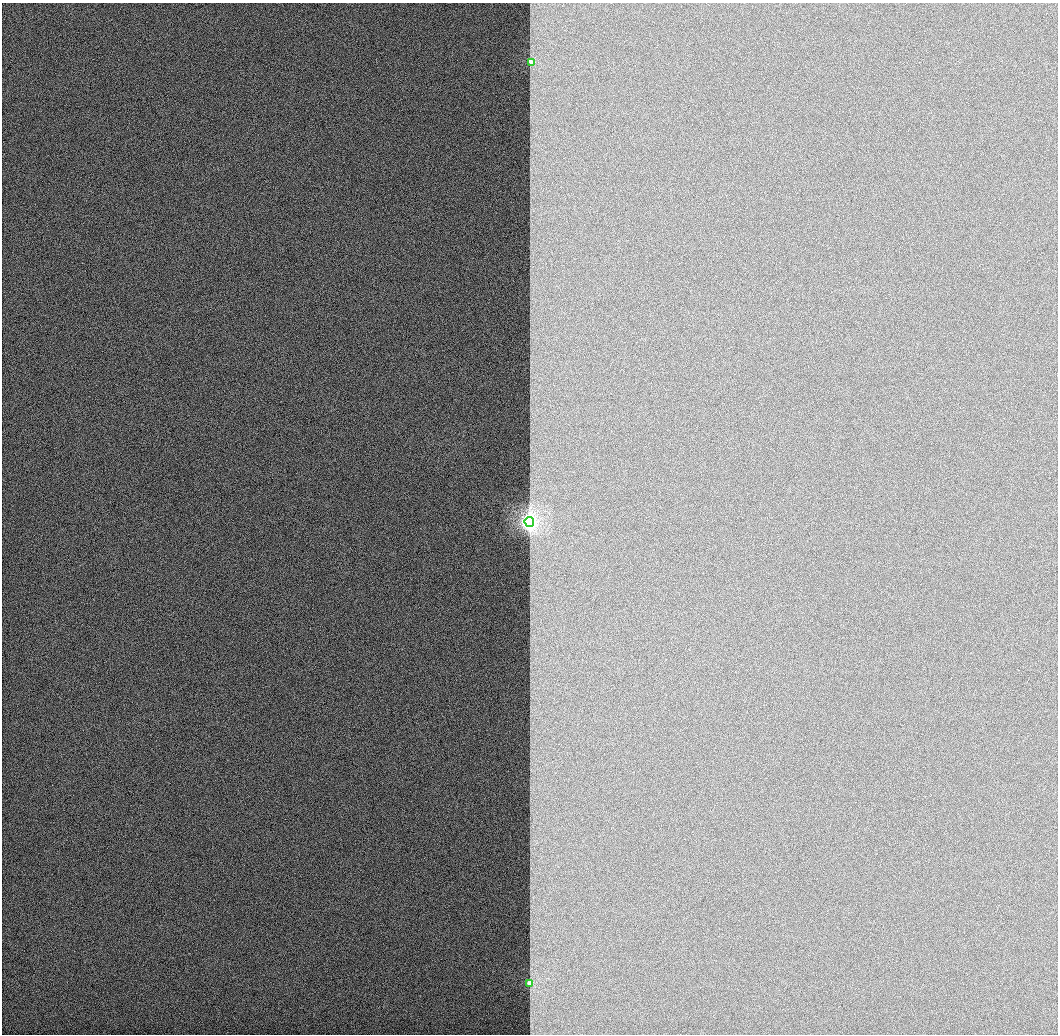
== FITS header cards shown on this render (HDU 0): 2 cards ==
NAXIS1  =                 1056 / Length of Axis 1 (Serial)
NAXIS2  =                 1032 / Length of Axis 2 (Parallel)

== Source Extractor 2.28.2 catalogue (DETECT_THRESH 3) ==
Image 1056 x 1032 px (HDU 0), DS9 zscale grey, 1 PNG px = 1 image px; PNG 1060 x 1036 px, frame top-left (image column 1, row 1032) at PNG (2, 3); each listed source drawn as its Kron ellipse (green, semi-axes under 4 px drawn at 4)
Background 517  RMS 2.9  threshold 8.77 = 3 sigma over >= 5 px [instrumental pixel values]
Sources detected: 3; all 3 listed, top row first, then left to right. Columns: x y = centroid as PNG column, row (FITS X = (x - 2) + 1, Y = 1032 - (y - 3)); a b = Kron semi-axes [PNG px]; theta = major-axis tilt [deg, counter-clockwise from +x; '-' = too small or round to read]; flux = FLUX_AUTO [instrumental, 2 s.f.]
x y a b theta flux
531 63 4 3 - 3100
529 522 5 4 - 91000
529 983 3 3 - 4500